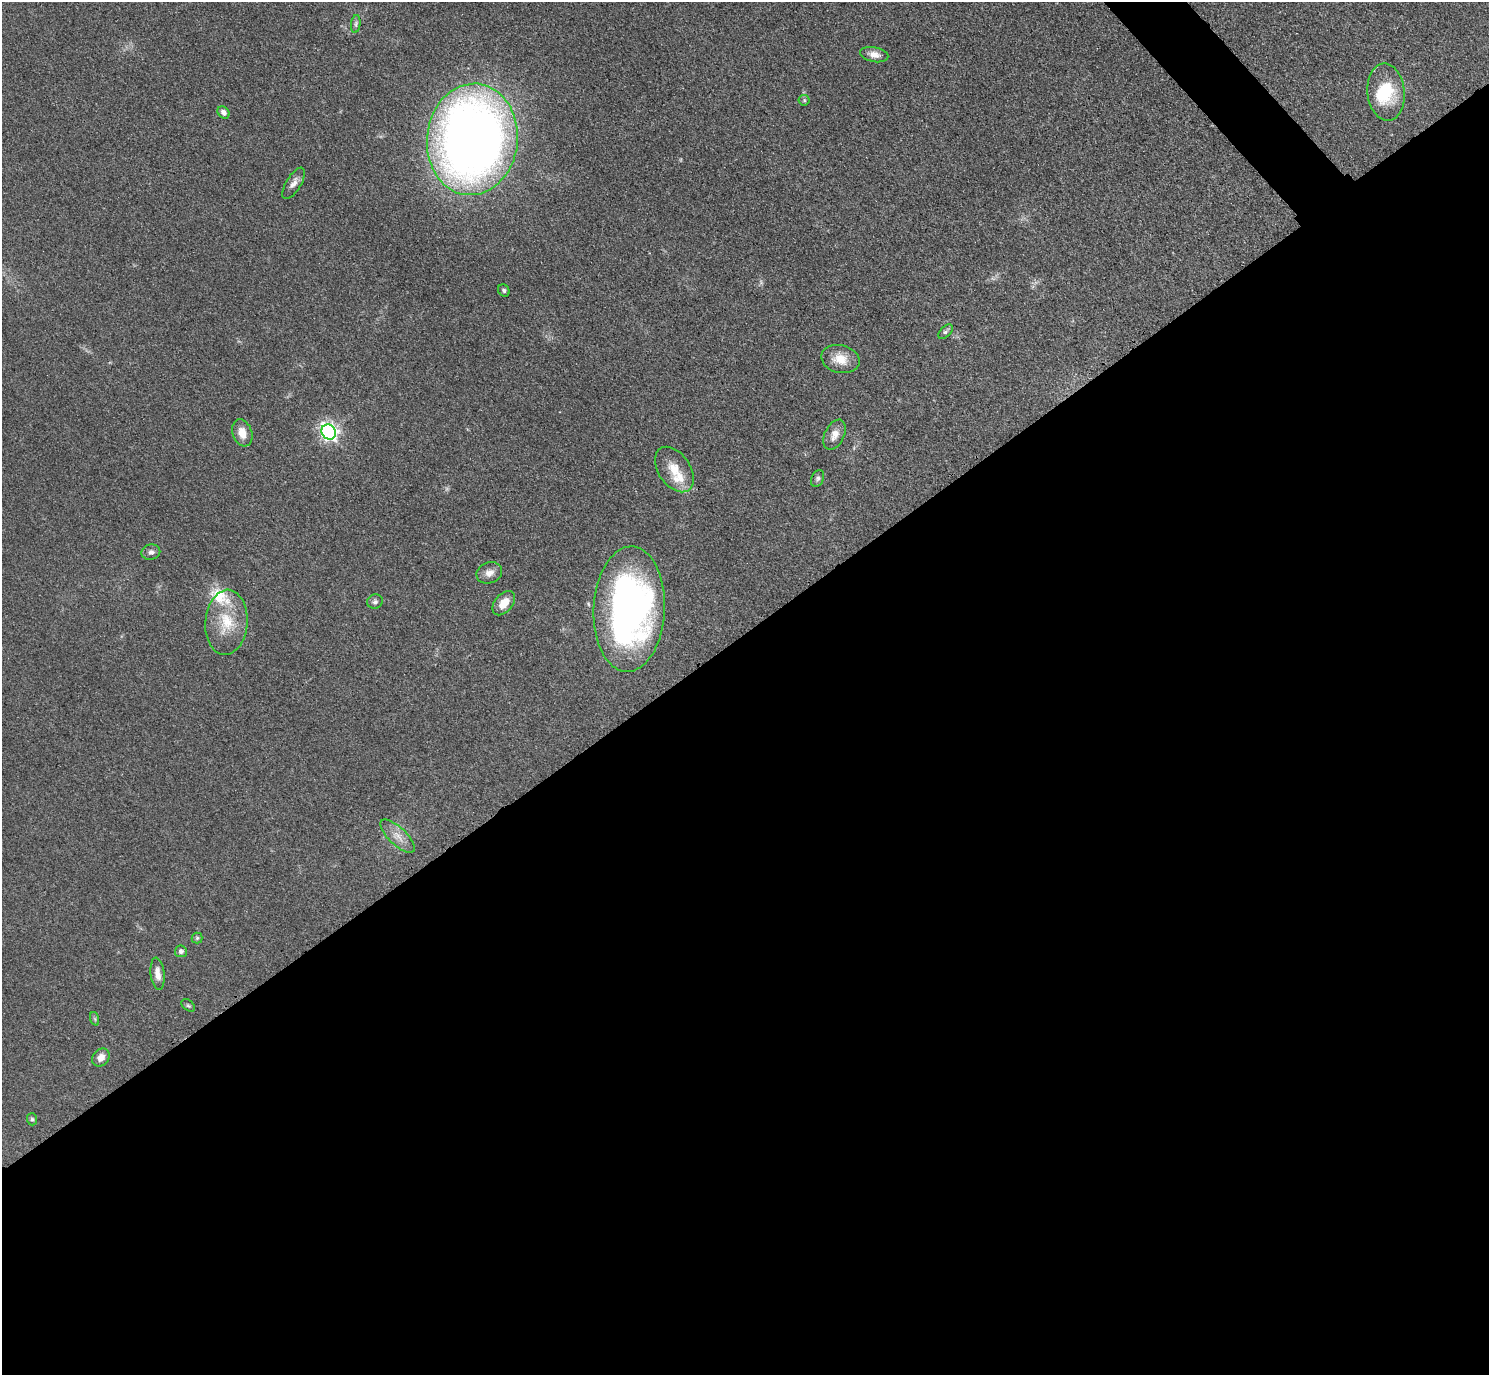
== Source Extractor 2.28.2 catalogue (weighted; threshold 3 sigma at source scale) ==
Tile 15 of 4 x 4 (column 3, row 4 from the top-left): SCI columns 2990-4476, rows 313-1685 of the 5979 x 5976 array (HDU 1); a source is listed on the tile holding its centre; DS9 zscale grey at full resolution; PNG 1491 x 1377 px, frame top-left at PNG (2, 2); each listed source drawn as its Kron ellipse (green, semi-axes under 4 px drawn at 4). Shown black and unused: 55% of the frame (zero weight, under 3 of 4 exposures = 2% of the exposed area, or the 3 px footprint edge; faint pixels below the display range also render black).
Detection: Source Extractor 2.28.2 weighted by HDU 2 'WHT'; one run over the whole footprint, this tile lists its part. Background 0.0454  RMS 0.006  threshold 0.0271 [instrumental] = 3 sigma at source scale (4.5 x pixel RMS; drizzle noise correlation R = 1.50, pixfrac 1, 0.05/0.05 arcsec/px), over >= 5 px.
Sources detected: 32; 1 inside a brighter object's white glare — neither listed nor drawn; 2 inside a brighter listed object's ellipse — not listed separately; the other 29 listed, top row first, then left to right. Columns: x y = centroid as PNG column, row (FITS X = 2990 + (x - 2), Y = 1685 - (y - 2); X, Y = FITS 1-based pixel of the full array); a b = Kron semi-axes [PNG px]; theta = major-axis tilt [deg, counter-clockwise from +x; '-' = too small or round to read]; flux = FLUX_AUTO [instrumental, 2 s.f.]
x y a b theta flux
356 24 9 4 83 1.3
874 55 14 7 -11 4.3
1386 92 29 18 -84 25
804 100 5 5 - 0.93
224 112 7 5 -46 2.1
472 139 56 45 84 620
294 183 18 7 58 3.9
504 290 6 5 - 1.3
946 332 9 5 43 1.5
840 359 19 14 -14 9.6
329 432 8 7 - 210
242 433 14 9 -70 6.8
834 435 16 9 63 5.5
674 469 25 16 -56 12
818 478 9 6 64 1.5
151 552 9 7 12 2.3
489 573 13 10 21 4.7
375 602 8 7 - 1.7
504 603 14 9 49 8.2
629 609 63 35 87 270
226 622 32 21 86 21
398 836 22 9 -44 6.4
197 938 5 5 - 0.93
181 951 6 6 - 2
158 974 16 7 -83 5
188 1005 8 5 -39 1.1
95 1019 7 4 -72 0.95
101 1058 10 8 47 5
32 1119 6 5 - 0.99